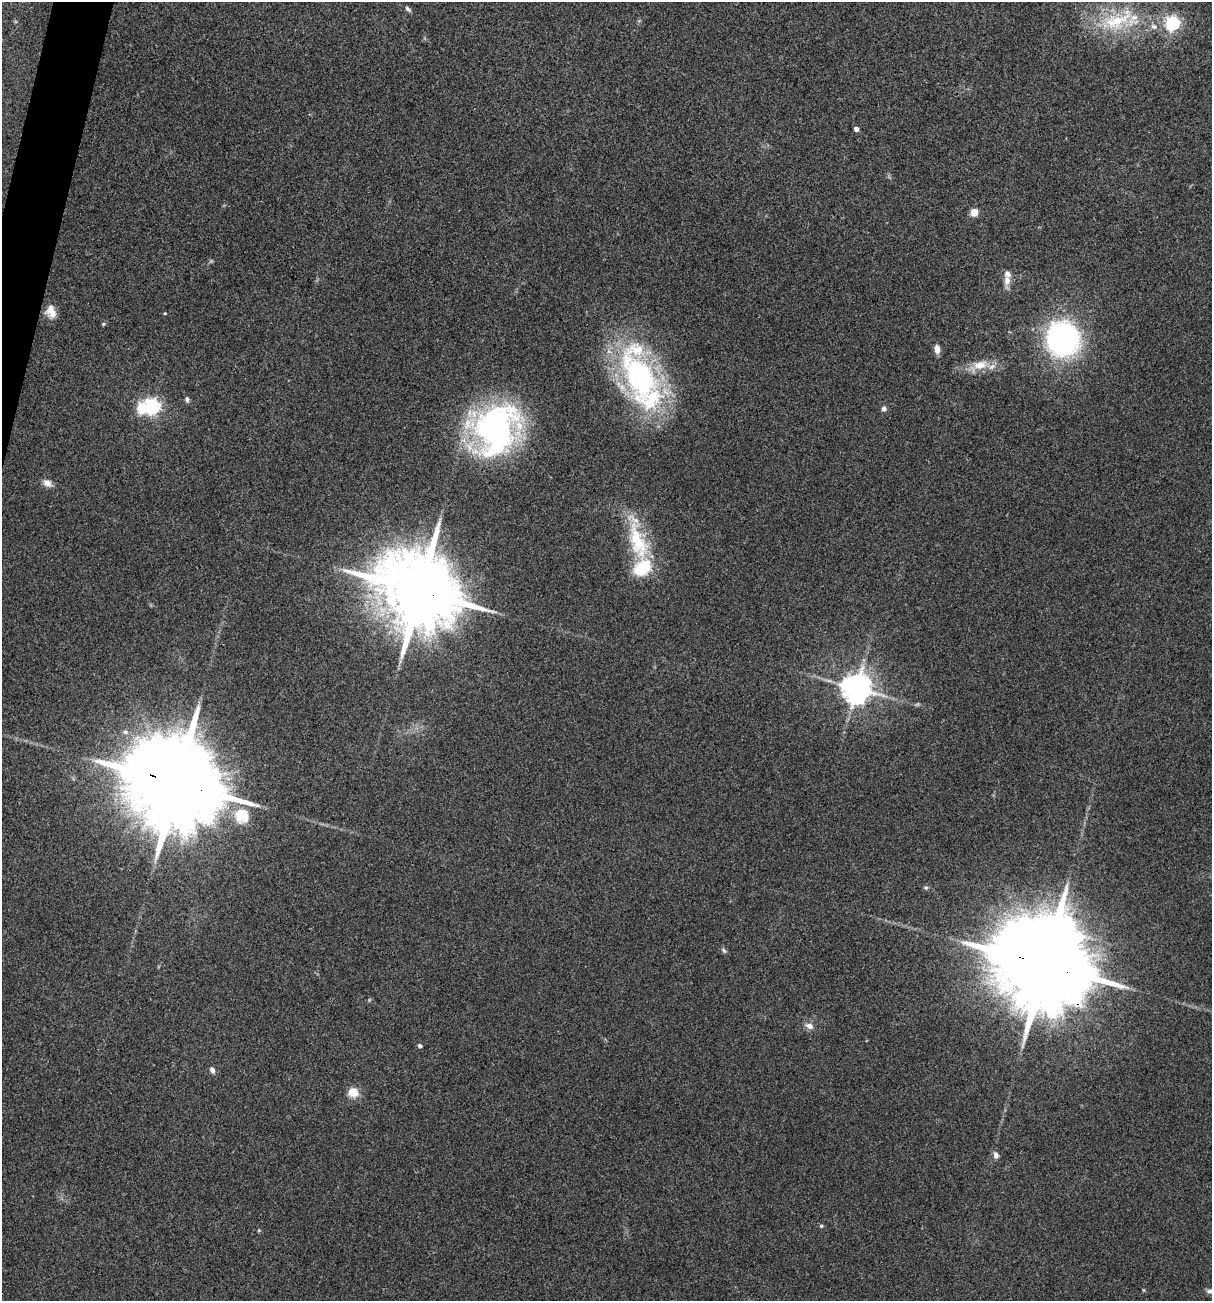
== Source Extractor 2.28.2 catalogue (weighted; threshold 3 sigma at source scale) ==
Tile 11 of 4 x 4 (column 3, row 3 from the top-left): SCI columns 2544-3753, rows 1301-2599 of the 5213 x 5200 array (HDU 1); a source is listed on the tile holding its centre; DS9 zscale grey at full resolution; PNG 1214 x 1303 px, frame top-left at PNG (2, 2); no overlay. Shown black and unused: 1% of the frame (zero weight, under 3 of 4 exposures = <1% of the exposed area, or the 3 px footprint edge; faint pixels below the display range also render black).
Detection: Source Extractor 2.28.2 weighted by HDU 2 'WHT'; one run over the whole footprint, this tile lists its part. Background 0.196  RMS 0.0078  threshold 0.0351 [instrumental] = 3 sigma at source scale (4.5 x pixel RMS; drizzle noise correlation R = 1.50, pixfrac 1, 0.05/0.05 arcsec/px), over >= 5 px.
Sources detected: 42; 2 inside a brighter object's white glare — not listed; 6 inside a brighter listed object's ellipse — not listed separately; the other 34 listed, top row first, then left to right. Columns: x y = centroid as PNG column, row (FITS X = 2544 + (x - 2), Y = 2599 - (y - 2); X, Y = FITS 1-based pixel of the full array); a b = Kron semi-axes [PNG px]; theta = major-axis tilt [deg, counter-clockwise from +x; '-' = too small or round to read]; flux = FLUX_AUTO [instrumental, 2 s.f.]
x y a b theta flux
408 9 9 5 -40 1.9
1117 20 56 22 24 54
1173 23 6 6 - 160
1154 26 10 8 -17 4.4
856 129 4 4 - 3.5
974 212 5 5 - 22
1007 280 11 7 89 5.9
51 311 15 10 -73 8.5
165 313 3 3 - 0.8
103 324 5 4 - 0.97
1063 337 24 24 - 230
937 349 10 6 -83 5
980 365 23 13 11 14
639 376 81 41 -65 170
187 399 8 5 -77 1.9
153 406 6 6 - 230
884 409 7 6 - 2.2
496 429 49 41 63 240
47 483 10 8 -31 5.2
638 541 55 20 -71 53
419 591 27 17 -22 12000
856 688 9 9 - 1200
178 783 37 20 -19 21000
241 814 25 17 83 18
926 888 6 6 - 1.5
724 950 9 5 -46 1.7
1045 965 37 17 -20 21000
809 1026 10 7 -21 4.4
420 1046 5 4 - 2.1
212 1070 7 5 -67 3.1
353 1092 13 11 -21 10
996 1155 10 7 -71 3
821 1226 5 4 - 0.99
1209 1291 7 6 - 2.1
Overlapping masked pixels (flux is a lower limit): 3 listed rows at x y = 419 591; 178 783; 1045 965